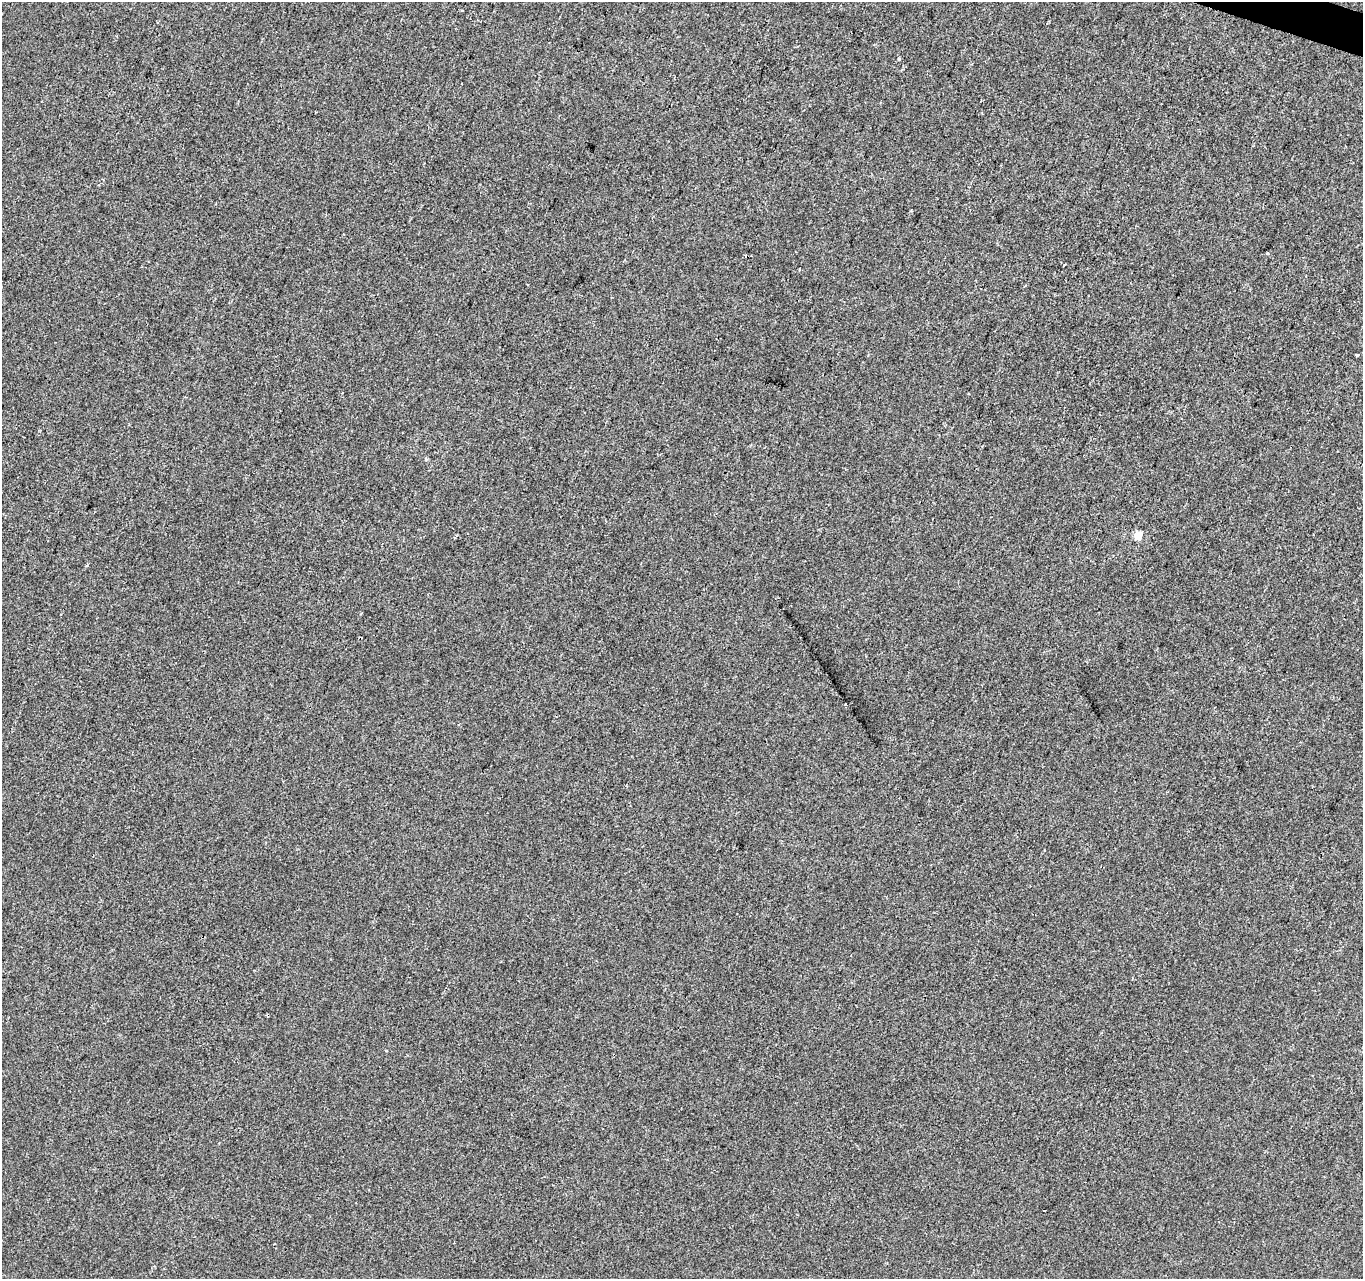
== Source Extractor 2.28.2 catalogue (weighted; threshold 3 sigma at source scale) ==
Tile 10 of 4 x 4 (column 2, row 3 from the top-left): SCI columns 1370-2730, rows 1556-2832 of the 5453 x 5600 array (HDU 1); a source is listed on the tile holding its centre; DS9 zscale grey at full resolution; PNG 1365 x 1281 px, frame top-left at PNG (2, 2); no overlay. Shown black and unused: <1% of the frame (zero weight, under 2 of 3 exposures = <1% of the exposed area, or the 3 px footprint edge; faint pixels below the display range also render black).
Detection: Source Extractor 2.28.2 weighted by HDU 2 'WHT'; one run over the whole footprint, this tile lists its part. Background 3.38e-04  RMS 0.0042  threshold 0.0188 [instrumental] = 3 sigma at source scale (4.5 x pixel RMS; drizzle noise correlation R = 1.50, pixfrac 1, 0.0396/0.0396 arcsec/px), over >= 5 px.
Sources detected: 8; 2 cosmic-ray / hot-pixel residue — not listed; the other 6 listed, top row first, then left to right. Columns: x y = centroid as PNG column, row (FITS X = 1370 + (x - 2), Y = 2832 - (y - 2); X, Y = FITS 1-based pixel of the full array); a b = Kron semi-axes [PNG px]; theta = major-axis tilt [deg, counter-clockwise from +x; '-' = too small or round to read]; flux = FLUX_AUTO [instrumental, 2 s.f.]
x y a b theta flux
461 11 3 3 - 2
899 59 3 3 - 0.72
1268 253 3 3 - 0.87
1356 355 4 3 - 3.1
1138 535 5 5 - 11
845 704 3 2 - 0.54